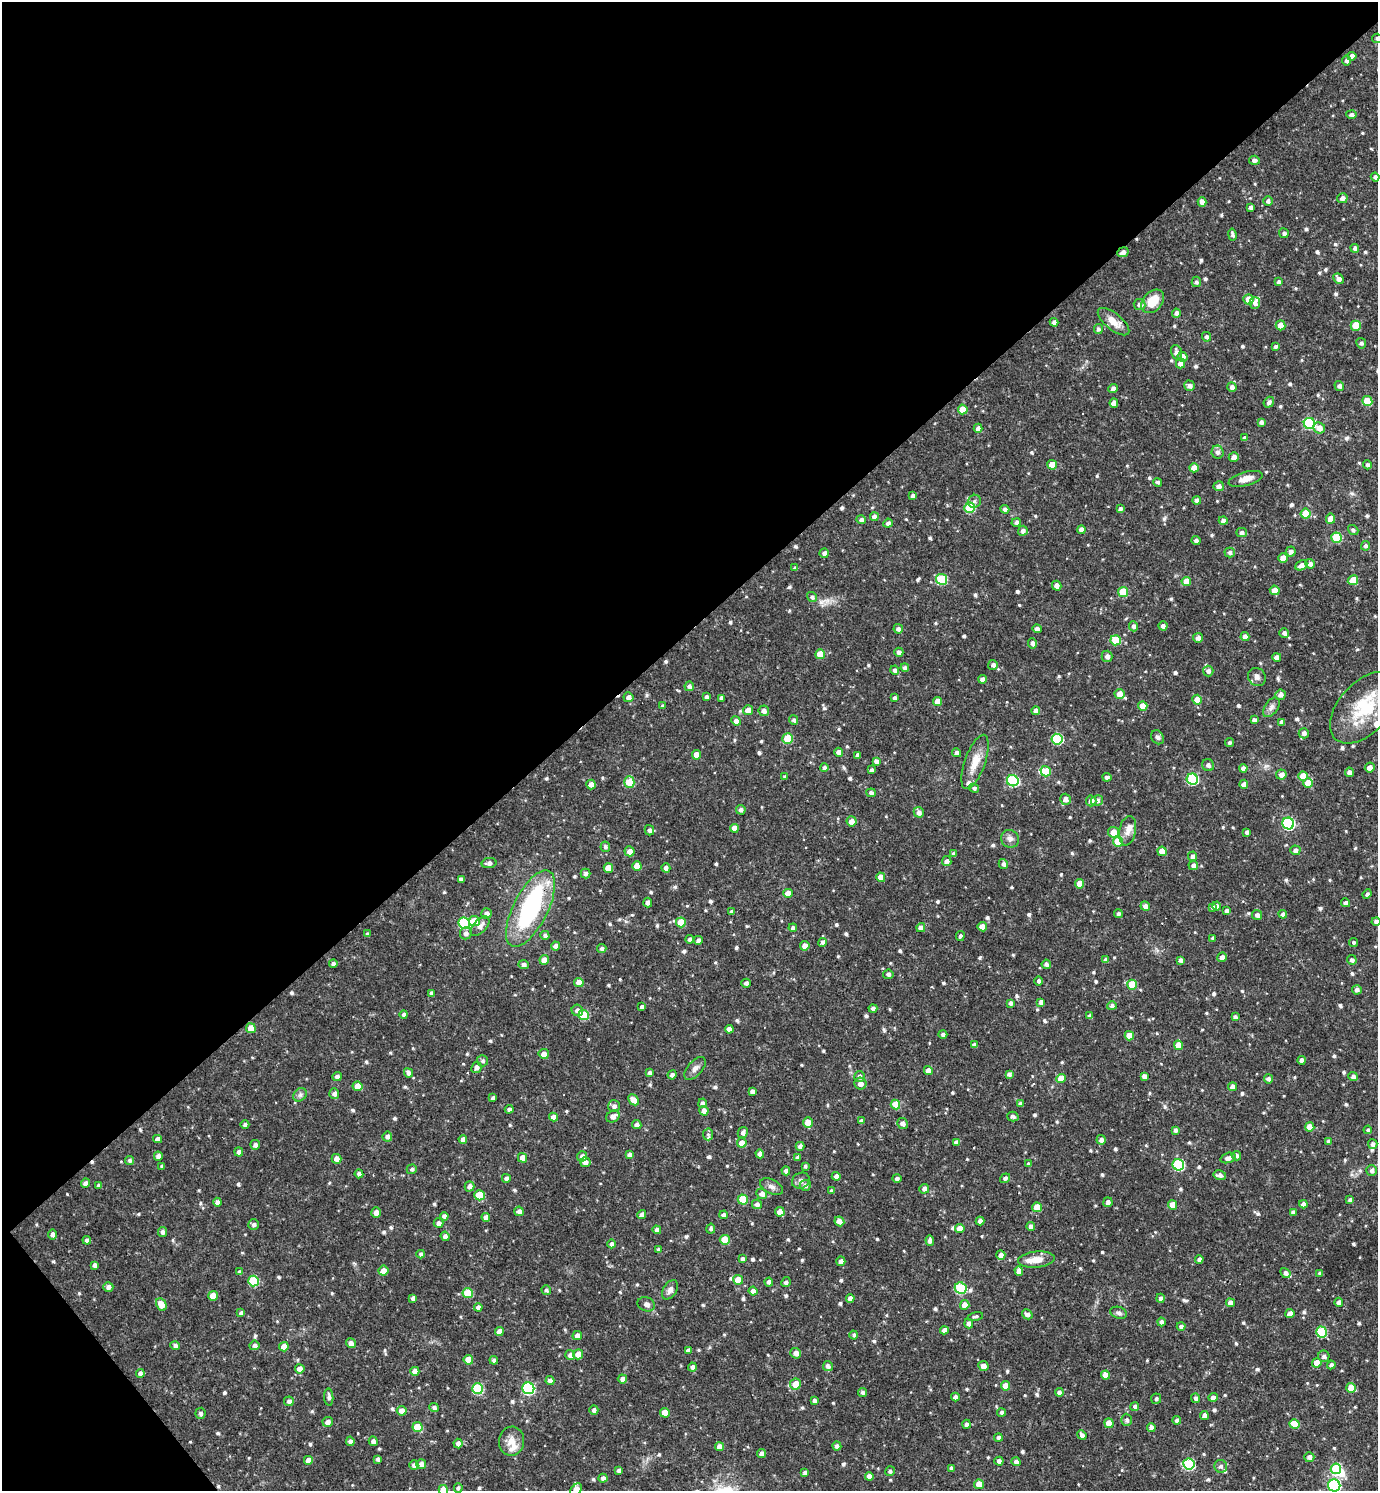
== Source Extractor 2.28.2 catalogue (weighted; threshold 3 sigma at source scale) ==
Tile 5 of 4 x 4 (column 1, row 2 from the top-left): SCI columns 154-1529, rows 2979-4467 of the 5954 x 5956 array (HDU 1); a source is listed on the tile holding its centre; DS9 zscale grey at full resolution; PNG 1380 x 1493 px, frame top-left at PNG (2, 2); each listed source drawn as its Kron ellipse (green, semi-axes under 4 px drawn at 4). Shown black and unused: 44% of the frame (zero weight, under 3 of 4 exposures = <1% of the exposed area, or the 3 px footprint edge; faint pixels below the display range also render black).
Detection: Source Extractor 2.28.2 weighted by HDU 2 'WHT'; one run over the whole footprint, this tile lists its part. Background 0.0423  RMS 0.0051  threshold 0.0231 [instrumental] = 3 sigma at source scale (4.5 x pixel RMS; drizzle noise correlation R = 1.50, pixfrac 1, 0.05/0.05 arcsec/px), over >= 5 px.
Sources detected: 778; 3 inside a brighter object's white glare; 3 cosmic-ray / hot-pixel residue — neither listed nor drawn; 8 inside a brighter listed object's ellipse — not listed separately; of the other 764, all 500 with FLUX_AUTO >= 1.1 (the completeness limit of this list) listed and drawn (264 fainter detections not listed), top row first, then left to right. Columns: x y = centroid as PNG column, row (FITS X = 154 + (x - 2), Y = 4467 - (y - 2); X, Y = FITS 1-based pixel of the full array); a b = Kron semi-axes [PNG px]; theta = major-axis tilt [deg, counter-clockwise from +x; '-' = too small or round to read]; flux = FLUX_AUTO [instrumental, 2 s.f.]
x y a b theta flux
1377 38 5 4 - 1.2
1352 56 4 4 - 2.5
1346 60 5 4 - 1.6
1351 115 5 4 - 1.6
1254 160 5 4 - 1.7
1375 177 4 4 - 1.5
1342 198 5 5 - 2
1268 201 5 5 - 1.7
1202 202 5 4 - 2.8
1251 207 4 4 - 1.8
1284 233 5 4 - 1.5
1232 235 6 3 -79 1.3
1355 248 4 4 - 1.7
1123 252 6 5 - 2
1339 279 6 4 -48 2.3
1196 282 5 4 - 1.3
1279 282 4 4 - 1.7
1248 299 5 5 - 5.1
1153 301 13 9 48 9.4
1255 303 6 5 - 2
1139 304 6 5 - 2.3
1176 313 4 4 - 1.8
1054 322 4 4 - 1.7
1113 322 19 8 -39 6.3
1280 325 5 5 - 5
1356 326 5 5 - 13
1098 329 5 4 - 1.4
1206 337 5 4 - 1.5
1361 343 5 4 - 1.2
1275 346 4 3 - 1.2
1176 352 7 5 -75 2.9
1182 357 5 5 - 3.1
1181 363 5 4 - 4.2
1190 386 5 5 - 1.9
1339 386 5 4 - 2
1232 387 5 4 - 1.9
1113 389 4 4 - 1.9
1367 401 5 5 - 15
1269 402 5 5 - 1.6
1114 403 4 4 - 3.8
963 409 5 5 - 8.8
1261 422 4 3 - 1.6
1309 423 6 5 - 44
978 428 4 4 - 2.4
1319 428 6 5 - 4.2
1245 438 4 4 - 1.7
1218 452 6 6 - 1.9
1234 457 5 4 - 2
1052 465 5 5 - 9.6
1367 465 4 4 - 1.3
1194 468 4 4 - 5
1246 479 17 7 15 4.7
1158 482 4 4 - 1.2
1219 486 5 5 - 2.2
913 496 4 4 - 1.7
1197 500 4 4 - 1.8
974 501 7 6 - 1.4
970 508 5 5 - 24
1005 509 4 4 - 1.7
1120 509 4 4 - 1.5
1306 514 5 5 - 12
874 517 4 4 - 1.8
1331 519 5 4 - 5.7
861 520 5 4 - 1.6
1223 521 4 4 - 1.6
888 523 5 4 - 1.5
1016 523 5 4 - 1.5
1081 530 4 4 - 2.6
1353 530 5 4 - 1.3
1023 531 5 5 - 1.7
1242 532 5 4 - 1.8
1337 538 5 5 - 21
1196 540 4 3 - 1.6
1366 546 5 4 - 1.7
1230 552 5 5 - 1.6
1291 552 5 5 - 1.8
824 553 5 4 - 1.7
1283 558 4 4 - 4.6
1310 564 5 4 - 2.1
1301 565 6 4 28 2.6
795 568 4 3 - 1.1
941 579 5 5 - 29
1353 580 5 4 - 8.1
1186 581 5 4 - 5.9
1057 586 5 4 - 2.5
1275 590 5 4 - 5.3
1123 592 5 5 - 16
812 597 5 4 - 1.3
1134 626 5 4 - 1.7
1163 626 4 4 - 1.7
898 629 5 4 - 1.8
1037 629 5 4 - 2.1
1284 633 5 4 - 2
1245 636 4 4 - 2.4
1198 638 5 5 - 2
1116 640 5 5 - 17
1033 643 5 4 - 1.8
899 652 4 4 - 1.9
820 654 5 5 - 11
1107 656 5 5 - 2.3
1277 657 4 4 - 2.5
993 665 5 5 - 1.7
905 668 4 4 - 1.8
895 670 4 4 - 1.5
1208 671 5 5 - 1.9
1257 677 9 8 - 2.5
982 679 4 4 - 2.6
689 686 5 5 - 1.7
1120 694 5 5 - 4.9
1280 695 5 5 - 2.2
628 697 5 5 - 2.3
706 697 4 3 - 1.4
721 698 4 3 - 1.7
895 698 3 3 - 1.2
1197 700 5 5 - 4.7
938 701 4 4 - 4.8
663 706 4 3 - 1.3
1143 706 5 4 - 6.8
1271 707 11 6 54 2
1365 707 43 25 48 31
748 710 5 5 - 3.7
764 711 5 5 - 2
1036 711 4 4 - 2.3
794 720 5 4 - 1.1
1254 720 4 4 - 1.8
736 721 5 4 - 2.3
1282 722 4 4 - 2.4
1304 733 5 5 - 1.9
1158 737 7 6 - 1.4
788 738 5 5 - 16
1057 739 5 5 - 34
1230 743 5 4 - 1.1
839 752 4 4 - 3.2
957 753 4 4 - 1.8
697 755 5 4 - 5.9
858 755 4 3 - 1.4
876 761 4 4 - 1.9
975 762 28 10 70 8.1
1208 765 6 6 - 1.9
824 768 4 4 - 1.6
1243 768 4 4 - 2.1
1370 768 5 5 - 3.1
872 770 4 4 - 1.3
1046 771 5 5 - 7.6
1349 772 4 4 - 1.9
1281 774 5 5 - 2.7
1303 776 5 4 - 8
785 777 4 3 - 1.2
1107 777 4 4 - 1.7
1192 779 6 5 - 42
1013 781 6 5 - 46
629 782 6 5 - 15
1308 783 5 5 - 8.9
1244 784 4 4 - 2.6
591 785 5 5 - 3.1
974 788 5 4 - 1.2
871 793 4 4 - 1.7
1065 799 5 5 - 2.5
1097 800 6 5 - 2.1
1091 801 5 5 - 2.6
741 810 5 4 - 1.7
919 812 5 5 - 2.1
852 821 5 5 - 3.4
1288 823 6 6 - 60
734 828 4 4 - 4.2
649 830 5 4 - 1.4
1128 831 15 8 79 4
1113 832 5 5 - 7.7
1247 832 4 4 - 1.5
1010 839 9 8 - 2.4
1118 842 5 5 - 13
605 847 5 5 - 1.3
1295 850 5 5 - 2.2
629 851 5 5 - 3.2
1162 851 4 4 - 6.5
953 854 4 3 - 1.2
1193 856 4 4 - 1.8
947 861 5 5 - 1.7
489 863 7 5 10 1.9
1003 864 5 4 - 1.6
1193 865 5 4 - 1.8
637 866 5 4 - 5.2
608 868 5 5 - 6.8
666 868 4 4 - 1.9
586 873 5 5 - 1.4
881 877 5 4 - 5.7
461 879 4 4 - 1.8
1080 884 5 4 - 7.5
788 893 5 4 - 4.6
1367 894 5 4 - 1.2
648 902 5 4 - 2
1346 903 4 4 - 1.6
1145 906 5 4 - 2
1217 906 4 4 - 1.6
1212 907 4 4 - 1.2
530 909 42 17 63 65
1226 911 4 3 - 1.5
732 912 4 4 - 1.7
487 913 5 5 - 2.1
1118 914 4 4 - 1.2
1283 914 4 4 - 1.8
1257 915 5 5 - 2
474 921 5 5 - 10
1376 921 4 4 - 1.5
681 922 5 5 - 9.6
464 923 6 5 - 34
480 926 12 6 47 3.1
982 927 5 4 - 4.9
793 928 4 4 - 1.5
921 928 4 4 - 2.2
466 933 6 6 - 2.3
367 934 4 3 - 1.3
545 935 4 4 - 1.3
960 936 5 4 - 1.2
1213 938 4 3 - 1.3
690 939 4 4 - 1.5
698 940 4 4 - 1.8
822 942 4 4 - 1.4
1353 942 4 3 - 1.2
555 946 4 4 - 2.1
805 946 5 4 - 3.7
602 949 4 4 - 1.4
1222 957 5 4 - 2.3
544 960 5 4 - 4.1
1106 960 4 4 - 1.7
1180 960 4 4 - 1.8
1352 960 5 4 - 1.6
333 963 4 4 - 1.5
524 964 5 4 - 1.5
1046 964 5 4 - 1.7
888 974 5 5 - 1.4
1039 981 4 4 - 1.5
579 982 5 4 - 5.4
746 983 4 4 - 1.5
1132 985 5 5 - 11
1357 990 5 4 - 1.8
431 993 4 4 - 1.4
1041 1002 4 4 - 2.1
1011 1003 4 4 - 1.6
1112 1006 5 4 - 1.5
642 1007 4 4 - 1.5
873 1008 4 4 - 1.6
577 1010 6 5 - 2.4
404 1015 4 4 - 1.5
584 1015 5 5 - 20
1090 1016 4 4 - 1.6
1235 1017 4 3 - 1.5
251 1028 5 4 - 7
729 1029 4 4 - 2.9
943 1034 4 4 - 1.2
1129 1036 4 4 - 6.1
974 1045 4 4 - 1.6
1178 1045 5 4 - 6
544 1054 5 5 - 3.3
1301 1060 4 4 - 1.7
482 1061 5 5 - 1.2
476 1067 6 5 - 2.3
695 1068 14 7 48 2.6
928 1071 4 4 - 3.5
408 1073 5 4 - 2.3
650 1073 4 4 - 1.5
1009 1074 4 4 - 1.6
672 1075 4 4 - 1.7
1144 1076 4 4 - 1.9
1353 1076 5 4 - 1.8
337 1077 4 4 - 2
860 1077 5 5 - 2.1
1061 1078 5 4 - 7.1
1268 1079 5 4 - 1.7
860 1084 6 6 - 2.6
358 1086 5 4 - 7.3
1233 1087 4 4 - 3
752 1091 4 4 - 2
334 1094 5 5 - 1.9
300 1095 7 6 - 1.4
493 1098 4 4 - 1.7
634 1100 6 4 -44 3.9
703 1103 5 4 - 1.6
1020 1104 4 4 - 1.7
895 1105 5 4 - 10
614 1106 6 6 - 2.2
509 1109 4 4 - 1.5
704 1111 5 4 - 3.2
613 1116 7 5 29 2.6
553 1117 4 4 - 3.1
1013 1117 6 5 - 1.7
861 1121 4 4 - 1.6
808 1123 5 4 - 6.3
245 1124 4 4 - 1.4
902 1124 5 5 - 2.3
637 1125 5 4 - 1.9
1310 1127 5 4 - 6.5
1175 1130 4 3 - 1.5
1368 1130 4 4 - 1.1
743 1132 5 5 - 1.9
708 1134 6 5 - 1.1
387 1137 5 5 - 1.9
157 1139 4 4 - 2.3
463 1139 4 4 - 2.1
1101 1140 4 4 - 1.8
956 1142 4 4 - 1.6
1328 1142 4 3 - 1.6
742 1143 5 5 - 4.4
1373 1144 5 4 - 1.7
255 1145 5 5 - 1.8
800 1146 4 4 - 1.7
239 1152 4 4 - 1.9
760 1154 4 4 - 2
629 1155 4 4 - 1.6
158 1156 4 4 - 2.1
582 1156 5 5 - 2.1
1236 1156 5 4 - 1.6
798 1157 4 4 - 1.7
522 1158 5 4 - 4.2
1228 1158 8 5 18 2.4
337 1159 5 4 - 3
130 1160 4 4 - 1.3
585 1162 5 5 - 2.5
1029 1164 4 3 - 1.2
1178 1165 6 5 - 45
162 1166 4 4 - 1.3
805 1166 4 3 - 1.2
412 1169 5 5 - 1.3
786 1171 4 4 - 1.7
1372 1171 5 5 - 1.9
359 1174 4 4 - 1.7
1220 1175 6 5 - 2.2
836 1176 4 4 - 2.3
506 1178 4 4 - 1.6
1005 1178 5 4 - 1.2
897 1179 4 4 - 1.6
801 1181 9 7 30 1.8
85 1183 5 4 - 1.7
98 1185 4 4 - 1.3
805 1185 5 5 - 2
470 1186 5 4 - 2.4
771 1187 12 7 -28 2.2
924 1189 5 5 - 1.9
831 1191 4 3 - 1.5
762 1194 5 5 - 2.6
479 1195 5 5 - 11
743 1199 5 5 - 15
1350 1200 4 4 - 1.4
217 1202 4 4 - 2.2
1108 1202 5 4 - 1.8
757 1204 5 4 - 1.8
1303 1204 4 4 - 2.2
1172 1205 5 4 - 5.8
1037 1207 5 4 - 6.3
519 1211 5 4 - 2.2
780 1212 4 4 - 4.3
1293 1212 4 4 - 2
376 1213 5 4 - 2.8
642 1214 4 4 - 2
724 1215 4 4 - 1.6
444 1216 4 4 - 1.8
486 1217 4 4 - 2.8
839 1221 5 5 - 2.7
980 1221 4 4 - 2.1
439 1223 5 5 - 2.1
254 1225 5 5 - 1.5
1031 1226 4 4 - 2.2
711 1229 5 4 - 1.3
960 1229 5 4 - 4.7
657 1230 4 4 - 2.2
163 1232 5 4 - 1.7
53 1234 5 4 - 1.8
445 1236 5 4 - 2
87 1240 4 4 - 1.7
725 1240 5 5 - 12
930 1241 5 4 - 2
611 1244 4 4 - 1.5
658 1250 4 4 - 1.1
421 1254 4 4 - 1.3
1001 1255 4 4 - 2.2
742 1259 4 4 - 1.3
1199 1259 4 4 - 1.7
1036 1260 18 8 6 6.2
841 1261 4 4 - 1.8
95 1265 4 4 - 2
383 1271 5 5 - 4
1019 1271 5 4 - 3
240 1272 4 4 - 1.6
1285 1273 5 4 - 1.9
1320 1273 4 4 - 1.6
738 1280 5 4 - 7.7
253 1281 5 5 - 27
769 1282 4 4 - 1.6
786 1282 5 4 - 1.3
108 1287 5 5 - 2.2
961 1288 6 5 - 28
546 1290 5 4 - 1.2
670 1290 11 6 59 2.4
753 1291 4 4 - 2.9
468 1293 5 5 - 14
213 1296 5 4 - 5.8
413 1298 4 4 - 1.6
850 1298 4 4 - 2.7
1160 1298 4 4 - 1.6
1339 1302 4 4 - 1.8
1230 1303 4 4 - 3.2
161 1304 7 5 -62 5.3
646 1304 9 7 -22 2.1
965 1305 5 4 - 4.5
478 1307 4 4 - 2.1
241 1313 4 4 - 1.6
1118 1313 8 5 -16 1.5
1027 1314 6 4 -33 1.9
1290 1314 4 4 - 3.2
975 1317 8 4 14 1.2
1161 1322 4 4 - 1.6
969 1323 5 4 - 2
1181 1326 4 4 - 1.6
944 1330 4 4 - 2.4
499 1331 4 4 - 3.3
1321 1332 5 5 - 28
854 1335 4 4 - 1.2
577 1336 5 4 - 2.6
351 1343 5 4 - 2.3
254 1345 5 5 - 1.7
175 1346 5 4 - 1.4
284 1347 4 4 - 5.2
688 1350 4 4 - 1.6
796 1353 5 5 - 2.6
578 1354 5 5 - 4.6
570 1355 5 5 - 2.1
1324 1356 6 5 - 1.8
468 1360 5 4 - 7
494 1360 4 4 - 1.4
1317 1363 4 4 - 6.9
1331 1365 4 4 - 1.6
828 1366 5 5 - 1.7
983 1366 5 5 - 3.6
692 1367 4 4 - 1.8
300 1369 5 4 - 3.6
415 1371 4 4 - 4.2
140 1373 4 4 - 1.7
1106 1375 4 4 - 5.5
622 1379 5 4 - 2.3
550 1380 4 4 - 2.2
795 1384 5 5 - 7
1006 1386 5 4 - 6.1
528 1388 6 5 - 59
1351 1388 5 4 - 8.7
478 1389 5 5 - 34
863 1392 5 4 - 1.2
1059 1392 4 4 - 1.9
329 1397 9 4 -84 1.4
955 1397 4 4 - 1.8
1213 1397 4 4 - 1.8
1196 1398 5 4 - 1.6
1156 1399 5 5 - 1.1
814 1400 4 4 - 1.4
289 1401 5 5 - 1.7
1135 1406 4 4 - 2
434 1407 5 4 - 1.5
594 1410 5 4 - 1.6
402 1411 5 4 - 3.8
1002 1412 4 4 - 1.3
200 1413 6 5 - 1.2
665 1413 5 4 - 8.9
1204 1416 4 4 - 2.3
1127 1420 6 5 - 1.3
1177 1420 4 4 - 1.9
328 1422 5 5 - 2.6
1109 1423 5 4 - 6.5
967 1424 4 4 - 1.7
1294 1424 5 4 - 9.4
417 1427 5 5 - 15
1151 1427 4 4 - 2.4
1082 1435 5 4 - 1.9
998 1438 4 4 - 1.9
350 1441 4 4 - 1.9
373 1441 5 4 - 2
512 1441 14 12 83 5.8
458 1443 5 4 - 2.5
837 1446 4 4 - 1.7
719 1447 5 4 - 3.6
761 1454 4 4 - 2.2
1309 1457 5 5 - 2
378 1459 4 3 - 1.3
308 1460 4 4 - 4
999 1461 4 4 - 2
1016 1462 4 4 - 1.9
421 1464 5 5 - 3
1189 1464 6 5 - 40
414 1465 5 4 - 1.8
1221 1466 6 6 - 1.6
951 1468 4 4 - 1.6
1336 1469 5 5 - 26
619 1471 4 3 - 1.6
890 1471 5 5 - 1.3
805 1473 4 4 - 1.6
869 1476 4 4 - 2.7
603 1478 4 4 - 1.7
979 1484 5 4 - 6.3
1334 1485 6 6 - 76
458 1488 4 4 - 1.4
443 1490 5 4 - 6.7
576 1490 7 5 53 7.1
Overlapping masked pixels (flux is a lower limit): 2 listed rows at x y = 1123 252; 530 909
Isophote crosses this tile's border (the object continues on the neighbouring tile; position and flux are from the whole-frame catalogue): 6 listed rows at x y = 1377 38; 1365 707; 1376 921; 1334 1485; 443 1490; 576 1490